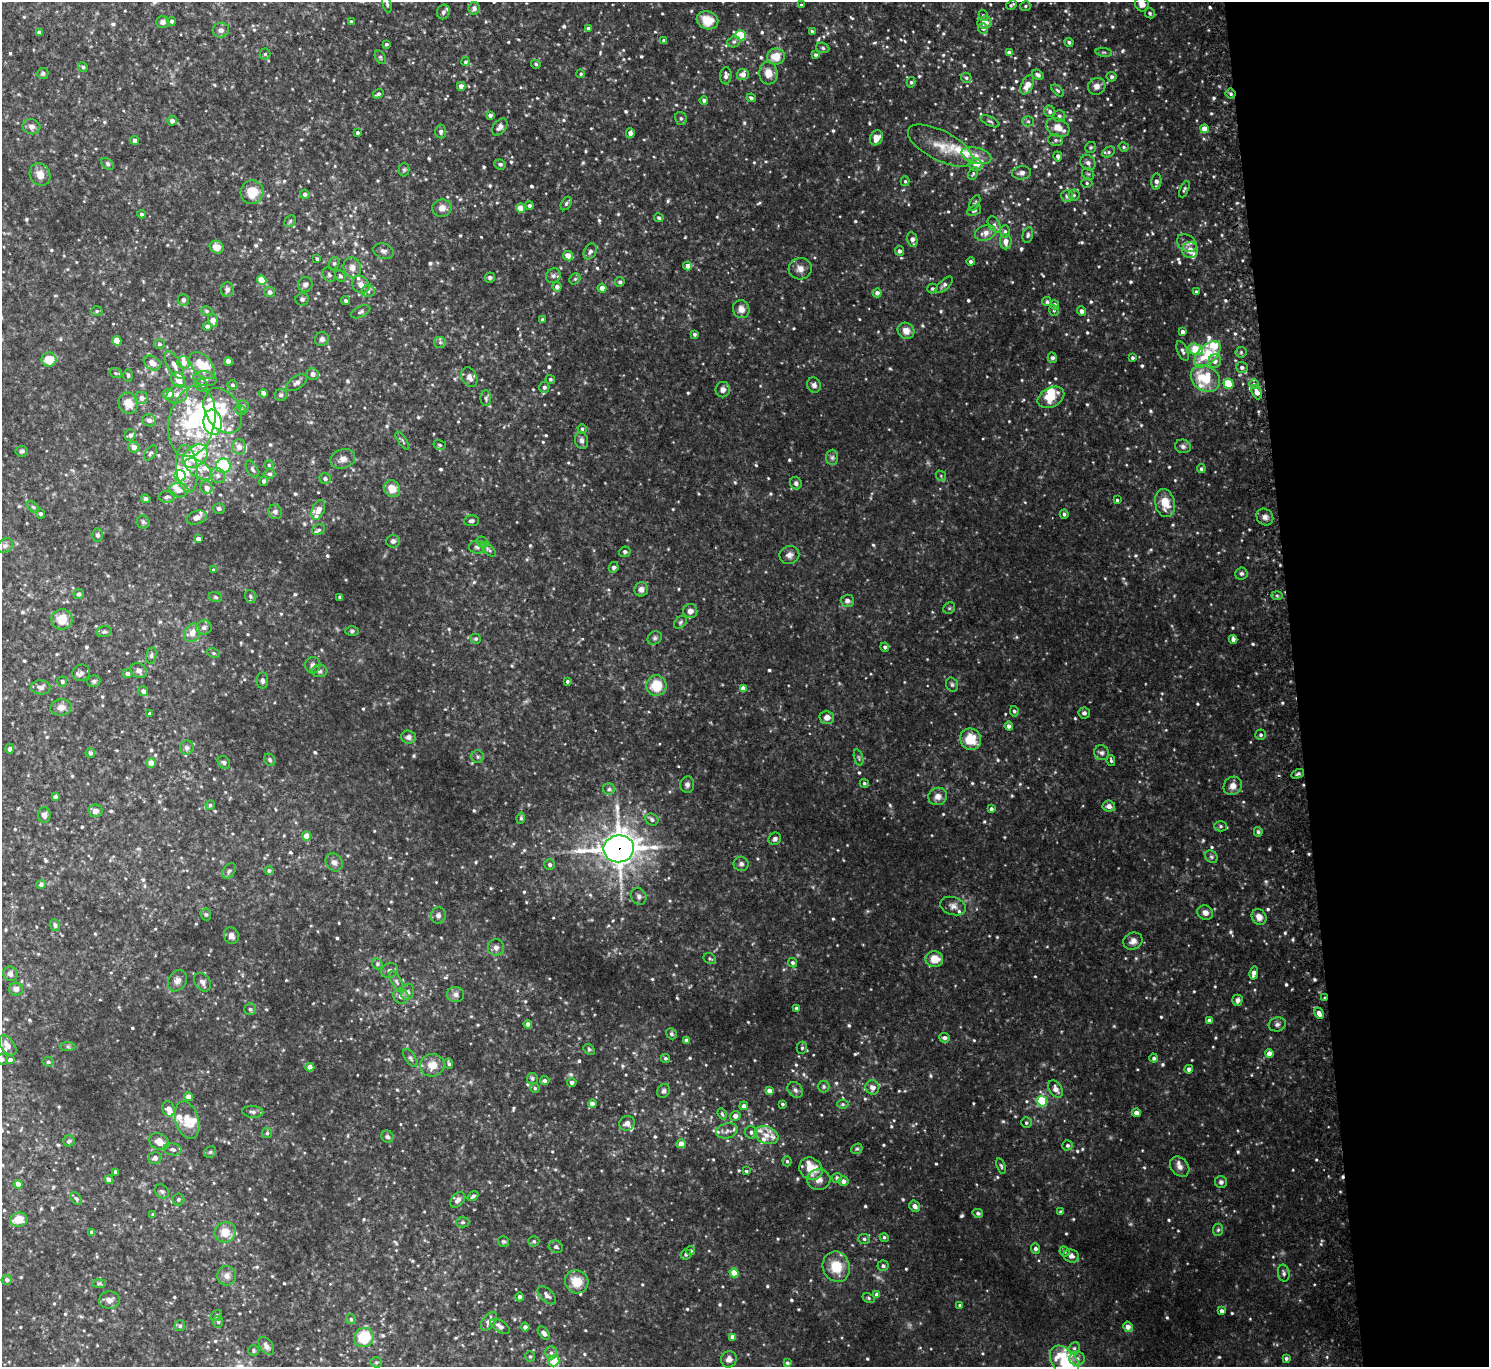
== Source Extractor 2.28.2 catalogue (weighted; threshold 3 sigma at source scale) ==
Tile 6 of 3 x 3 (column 3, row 2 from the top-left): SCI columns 3000-4486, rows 1499-2863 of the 4513 x 4444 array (HDU 1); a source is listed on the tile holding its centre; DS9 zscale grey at full resolution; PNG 1491 x 1369 px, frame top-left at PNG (2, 2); each listed source drawn as its Kron ellipse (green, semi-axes under 4 px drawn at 4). Shown black and unused: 13% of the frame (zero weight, under 2 of 3 exposures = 3% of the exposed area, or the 3 px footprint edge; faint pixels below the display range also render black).
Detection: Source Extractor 2.28.2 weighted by HDU 2 'WHT'; one run over the whole footprint, this tile lists its part. Background 0.0943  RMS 0.013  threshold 0.0567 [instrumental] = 3 sigma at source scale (4.5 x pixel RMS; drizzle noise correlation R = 1.50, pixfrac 1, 0.05/0.05 arcsec/px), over >= 5 px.
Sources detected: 926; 4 too faint to see at this stretch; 3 inside a brighter object's white glare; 2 cosmic-ray / hot-pixel residue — neither listed nor drawn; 49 inside a brighter listed object's ellipse — not listed separately; of the other 868, all 500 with FLUX_AUTO >= 1.94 (the completeness limit of this list) listed and drawn (368 fainter detections not listed), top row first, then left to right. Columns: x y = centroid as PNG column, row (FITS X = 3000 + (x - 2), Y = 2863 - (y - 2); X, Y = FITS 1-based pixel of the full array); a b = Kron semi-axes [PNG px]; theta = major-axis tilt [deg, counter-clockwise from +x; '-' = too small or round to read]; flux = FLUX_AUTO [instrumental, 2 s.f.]
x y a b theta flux
387 4 9 4 -77 2.3
1142 4 7 6 - 7.9
801 5 4 4 - 1.9
1011 5 6 3 29 2.1
1025 6 5 4 - 2.1
474 8 6 6 - 4.3
443 12 7 6 - 4.1
1150 13 5 4 - 2.5
983 15 5 4 - 2
707 20 11 9 -18 22
172 21 4 4 - 3
163 22 6 5 - 4.1
351 22 4 3 - 2.7
984 23 7 6 - 9.9
588 28 4 4 - 2.4
983 28 5 5 - 3.7
221 30 8 7 - 5.1
812 31 3 3 - 2
39 33 4 4 - 4.8
741 35 5 5 - 45
664 41 4 3 - 3.9
734 42 7 5 20 3.1
1069 42 4 4 - 2.7
386 44 3 3 - 2.3
823 48 6 5 - 2.4
1009 52 4 4 - 4.4
1104 52 8 4 -8 2.1
265 54 5 5 - 2.3
816 55 4 4 - 3
380 57 7 5 -61 2.2
776 57 9 8 - 19
465 62 4 4 - 2.1
536 64 5 4 - 2.1
83 67 5 4 - 2.4
43 73 5 5 - 2.5
768 73 11 9 -86 14
581 74 4 4 - 2.2
743 74 6 5 - 8.6
1038 75 6 4 -32 4.8
726 76 8 5 85 5
1111 77 5 4 - 2.7
966 78 5 5 - 2.4
911 82 5 4 - 2.4
1027 85 10 6 64 15
461 86 4 4 - 7.3
1097 86 9 8 - 6.6
1058 90 8 4 -41 2.1
378 94 6 4 33 2.7
1231 94 5 5 - 2.4
751 98 4 4 - 3.1
704 100 4 4 - 3.4
1050 111 6 5 - 3.6
490 115 4 4 - 3.8
1059 116 6 6 - 3
681 118 6 6 - 3
172 121 4 4 - 5.1
990 121 10 5 -25 2.6
1028 121 5 5 - 2.3
31 127 9 7 -14 4.9
500 127 9 6 52 5.4
1058 128 12 9 -27 12
1204 129 4 4 - 17
441 132 7 5 -85 3.1
357 133 4 3 - 2.5
630 133 5 4 - 5.1
876 138 8 6 66 11
135 140 4 4 - 5.7
1055 140 7 6 - 3.3
940 146 36 15 -27 29
1091 147 6 5 - 2.4
1124 147 5 4 - 2
1109 152 7 5 27 2.6
976 155 15 8 -15 10
1058 156 5 3 - 3.6
1088 163 8 7 - 5.3
108 164 7 5 -42 2.4
500 164 6 5 - 2.4
976 165 7 6 - 7.8
404 170 6 5 - 2.3
973 173 7 4 63 2.2
1022 173 9 6 6 5.1
1088 174 6 5 - 2.4
40 175 12 10 -60 10
905 181 5 4 - 1.9
1156 182 8 5 84 4.4
1087 183 5 5 - 2.4
1184 189 9 3 66 2.1
252 192 12 11 - 24
305 194 5 4 - 3.6
1074 195 6 5 - 2.3
1067 196 6 6 - 5
566 203 7 5 59 2.5
975 203 9 4 62 2.2
529 205 4 4 - 2.6
442 208 9 8 - 9
520 208 4 4 - 19
974 210 7 5 23 2.6
141 214 4 4 - 2.6
659 218 5 4 - 2
290 221 6 5 - 2
994 224 9 5 -58 3.7
1005 231 6 5 - 2.6
985 233 11 7 19 9.6
1028 235 8 5 77 2.7
912 240 8 5 -77 5.1
1006 242 8 6 -86 8.8
1187 243 11 8 -35 6
217 247 7 6 - 12
1190 250 8 7 - 12
383 251 10 7 -16 4.4
590 251 8 6 60 4.4
899 251 5 4 - 4
568 256 5 4 - 13
317 259 4 3 - 2
971 262 4 4 - 3.6
334 263 6 5 - 2.3
688 266 4 4 - 7.4
352 268 10 9 - 7.8
800 269 11 10 - 7.9
329 275 7 6 - 2.7
340 276 6 4 -51 2.4
553 276 8 7 - 3.9
490 278 5 5 - 2.9
575 279 6 5 - 2
262 280 5 4 - 28
620 282 5 4 - 3.3
305 284 7 7 - 4.3
361 285 9 8 - 7
944 285 10 5 42 4
557 287 5 4 - 5.3
602 288 4 4 - 8.8
227 289 7 6 - 4.6
932 289 5 4 - 2.2
368 291 6 6 - 3.6
270 292 5 5 - 5.7
1196 292 4 3 - 3.4
877 293 4 4 - 5.4
302 299 6 6 - 3.1
183 300 6 5 - 4
346 301 4 3 - 2.7
1047 302 5 4 - 2.5
1055 305 4 4 - 4
741 309 9 8 - 8
1054 310 6 4 -70 2.1
97 311 6 5 - 2.2
207 311 6 4 -16 2.1
1082 311 4 4 - 6.1
361 312 10 5 25 3.4
213 320 7 5 -76 11
542 320 4 4 - 2.3
207 327 4 4 - 4.8
906 331 9 8 - 10
1182 332 4 4 - 4.9
694 334 4 4 - 2.8
322 339 7 7 - 4.2
117 341 5 4 - 24
440 342 6 5 - 2.5
159 344 5 5 - 2.4
1196 349 7 5 -14 32
1183 351 11 5 -68 3.5
1241 352 5 5 - 2.2
1208 354 16 9 45 46
1052 358 5 4 - 3.5
1132 358 3 3 - 2.4
49 360 7 7 - 20
228 361 4 4 - 16
1215 361 6 6 - 5.8
152 363 9 6 -33 12
184 363 6 6 - 7.8
174 365 15 6 -61 7.5
202 365 16 9 -49 37
1242 367 6 5 - 4.9
116 373 6 5 - 2.1
313 374 6 6 - 4.4
128 375 6 4 -88 2.2
469 377 10 7 -65 7.1
1205 378 15 12 -33 50
205 379 12 7 -10 7.6
550 379 5 4 - 2.1
178 380 8 6 -47 12
297 383 12 6 32 4.9
1228 384 5 5 - 44
1254 384 5 5 - 2.3
201 385 7 6 - 5.1
232 385 5 5 - 2.5
814 385 7 7 - 4.2
544 387 5 5 - 3.6
723 390 7 7 - 6.3
1257 392 8 5 -66 6.8
264 393 4 4 - 9.3
168 394 6 5 - 12
177 394 11 8 27 8.8
281 395 6 6 - 2.7
1051 397 14 9 27 22
142 398 6 6 - 6
486 398 8 5 -89 2.8
128 403 11 9 -66 16
243 406 5 5 - 2.4
241 410 6 4 -16 2.7
223 411 24 17 -59 40
149 420 7 6 - 5.6
192 422 36 23 78 110
213 422 12 9 -81 130
582 429 4 4 - 2.2
130 435 6 5 - 4.1
402 440 10 3 -55 2.3
582 440 8 6 -76 4.5
440 445 6 4 -16 2.1
1183 446 8 6 -17 4.2
134 447 6 5 - 7.6
239 447 7 7 - 7.1
22 451 6 5 - 2.5
151 453 8 5 51 3
195 456 14 10 42 78
832 457 7 6 - 3.1
343 459 13 9 18 8.3
269 465 4 4 - 2
223 466 7 7 - 85
187 469 24 10 -84 33
199 469 15 8 -33 10
252 469 9 5 -60 3.3
1201 469 4 4 - 2.6
270 474 6 4 -3 2.6
180 476 5 5 - 130
218 476 8 7 - 5.2
941 476 6 4 -49 2
325 479 5 5 - 3.9
264 481 5 4 - 3.3
796 483 6 6 - 3.5
206 488 6 6 - 6.4
392 489 9 8 - 17
179 490 10 7 -5 8.9
167 497 8 5 7 3.2
146 499 4 4 - 4.6
1117 500 3 3 - 2
1165 503 14 9 -79 23
33 507 7 4 -44 2
219 509 6 5 - 2.9
318 510 10 6 66 10
275 512 7 6 - 4.3
40 514 5 4 - 2.9
1064 514 5 4 - 2.8
197 517 10 6 21 7.5
1265 517 9 7 -44 5.5
471 521 7 5 6 3.4
143 522 6 6 - 2.6
319 530 7 5 28 2.5
97 535 6 5 - 3.1
198 539 4 3 - 4.7
393 541 7 6 - 4.4
482 542 6 5 - 2.2
5 546 8 6 40 4.1
477 547 8 6 -3 3.5
488 550 9 4 -41 2.6
625 552 5 5 - 3.5
789 555 10 9 - 6.1
614 567 5 4 - 3.4
214 570 4 3 - 2.1
1241 573 6 6 - 2.9
641 589 7 6 - 5.6
79 594 5 5 - 2.4
1277 595 6 4 -2 2.1
251 596 6 5 - 2.3
215 597 6 5 - 2.2
340 597 3 3 - 2.8
847 601 6 6 - 4.5
949 608 6 5 - 2
690 611 7 7 - 7.1
62 619 10 10 - 21
680 622 7 5 42 2.4
204 627 8 7 - 4.2
352 631 6 5 - 2.4
104 632 8 5 15 2.5
192 633 9 7 66 11
655 638 7 6 - 2.9
476 639 5 5 - 2.1
1233 639 4 4 - 5
885 647 4 4 - 3.3
213 653 6 4 -27 2.1
151 655 8 5 74 2.6
313 665 8 7 - 5.3
139 671 8 7 - 5.8
320 671 8 6 -1 3.4
81 673 9 8 - 4.8
128 674 5 4 - 4.7
94 681 7 5 16 3
262 681 8 5 -87 3.6
567 681 3 3 - 2.3
62 682 5 5 - 2.2
952 685 7 5 -74 2.6
656 686 10 10 - 31
41 687 10 7 -2 5.7
743 688 4 4 - 11
143 691 5 4 - 4.4
61 707 10 8 8 8.8
1014 711 5 4 - 2.2
1084 713 6 5 - 3.4
149 714 3 3 - 2
827 717 7 6 - 7.4
1009 726 4 4 - 5.8
1261 735 5 5 - 2.8
408 737 7 6 - 5.2
971 739 11 10 - 29
187 748 7 7 - 3.8
10 749 5 4 - 3
90 753 5 5 - 3.1
1102 753 8 7 - 3.6
478 757 6 6 - 2.5
859 758 8 3 -71 2
270 760 6 5 - 2.3
1111 760 6 3 -78 2.3
224 762 7 5 -51 2.6
151 763 4 4 - 13
1298 774 7 4 27 2.3
864 783 4 4 - 2
687 785 8 7 - 4
1233 786 9 8 - 9.2
609 789 6 5 - 2.7
938 796 9 8 - 7.6
55 797 4 3 - 2.7
210 805 5 4 - 2.4
1109 806 6 5 - 5.9
991 809 4 3 - 3.2
95 811 7 6 - 5.7
44 815 7 6 - 5.4
521 818 5 4 - 2.4
652 819 7 5 -34 3.1
1221 826 6 5 - 2.4
1258 832 5 4 - 2
306 836 4 4 - 16
775 839 6 6 - 3.4
619 849 15 13 8 1800
1211 857 7 5 -44 2.5
334 862 10 8 -52 5.7
741 864 7 7 - 4.2
550 865 5 5 - 3.8
229 871 8 5 51 3.4
269 871 4 4 - 3
41 884 5 4 - 2.3
639 896 9 7 -66 4.9
953 906 13 9 -18 6.9
1205 913 8 7 - 6.9
206 914 6 5 - 2.1
438 915 8 7 - 4.4
1259 917 8 7 - 8
55 925 6 5 - 2.8
231 936 8 7 - 5.9
1133 941 10 8 25 6.7
496 947 8 8 - 5.5
710 958 6 5 - 2
934 959 9 8 - 19
792 963 5 4 - 2.4
377 964 6 5 - 2.2
390 970 8 7 - 4.1
1254 973 6 4 77 7
10 974 7 7 - 5.2
177 981 11 8 59 6.6
202 982 10 7 -53 5.4
397 982 12 5 -61 4.2
16 989 7 6 - 6
408 992 8 6 69 5
455 994 8 7 - 5.6
401 996 8 7 - 6.1
1324 998 3 3 - 2.4
1237 1000 5 5 - 4.3
796 1008 4 3 - 2
250 1009 6 5 - 3
1319 1013 6 4 -63 7.7
1209 1020 4 4 - 6.5
528 1024 4 4 - 6.7
1277 1024 8 7 - 4
671 1034 6 5 - 2.1
945 1038 5 5 - 4.6
687 1040 4 4 - 6.5
8 1045 11 6 -52 6.2
68 1046 8 4 -2 2.3
802 1048 6 5 - 2.7
589 1049 6 4 -45 2.1
1269 1054 4 4 - 12
410 1058 10 5 -56 3.2
665 1058 4 4 - 2.5
1154 1058 4 4 - 3
2 1059 6 5 - 3.3
10 1060 4 3 - 3.4
48 1062 5 5 - 3.4
449 1064 5 4 - 2.6
432 1065 12 11 - 16
310 1067 4 4 - 9.2
1189 1069 4 4 - 4.6
532 1079 6 5 - 2.5
545 1081 5 4 - 3.6
572 1082 5 4 - 3.5
824 1086 6 6 - 2.7
872 1087 7 7 - 7.1
535 1088 5 4 - 2.1
1056 1089 9 6 -57 7.5
795 1090 9 6 -52 4.6
664 1091 7 6 - 3
769 1091 4 4 - 8.5
189 1097 4 4 - 12
1042 1101 5 5 - 89
592 1104 4 4 - 9.4
782 1104 3 3 - 2
843 1104 6 4 0 2.1
744 1106 4 4 - 4.5
169 1109 8 6 -68 12
253 1112 10 6 -5 4.4
1137 1113 4 4 - 8.5
722 1114 6 3 -69 2
735 1116 5 5 - 6.5
187 1120 19 11 -73 22
627 1123 8 7 - 5.6
1026 1123 5 5 - 2.8
727 1131 11 7 14 5.8
751 1132 6 6 - 3.6
267 1133 5 5 - 2.2
766 1135 12 8 -20 11
387 1137 6 5 - 3.2
69 1141 5 5 - 2.4
159 1141 10 8 -28 12
681 1144 4 4 - 9.8
1067 1145 5 5 - 2.7
173 1149 9 6 -8 4.3
857 1149 6 5 - 1.9
210 1152 6 5 - 2.2
155 1158 6 6 - 4.6
787 1161 5 4 - 2.1
1001 1166 8 4 -71 2.2
1180 1167 11 8 -48 7.1
811 1169 12 10 -34 22
746 1171 4 3 - 2.1
116 1172 4 4 - 5.5
837 1178 5 5 - 3.8
109 1180 4 4 - 8
819 1180 12 10 -1 8
844 1181 5 4 - 5.7
1221 1182 6 6 - 3.2
18 1184 4 4 - 8.9
162 1191 8 6 -42 2.8
473 1196 6 4 38 2.9
76 1199 7 5 -49 2.5
178 1200 6 6 - 2.6
458 1200 9 6 47 5.7
915 1206 6 5 - 5.9
1061 1212 4 4 - 3.7
978 1213 5 4 - 2.7
153 1215 4 4 - 2.4
19 1219 8 7 - 15
463 1222 7 5 -1 2.4
1218 1230 6 5 - 2.1
225 1232 11 10 - 17
92 1233 4 4 - 6.2
884 1237 4 4 - 2.2
864 1239 6 5 - 2.4
503 1241 6 5 - 2.1
534 1241 5 5 - 2.2
556 1247 7 6 - 3.1
1035 1249 5 4 - 3.7
691 1251 4 4 - 2.3
1064 1251 5 4 - 2.9
686 1254 5 5 - 2.8
1071 1256 8 6 -17 5.4
883 1266 5 5 - 3.2
836 1267 15 13 -71 29
734 1273 4 4 - 24
1284 1273 8 6 -82 3.5
227 1276 10 9 - 6.9
7 1280 5 5 - 3.8
577 1282 12 11 - 23
99 1284 7 4 2 2.1
877 1294 4 4 - 6.4
547 1295 11 6 -45 5.2
519 1297 4 4 - 3.1
869 1298 6 4 -28 2.1
109 1300 10 8 5 6.5
960 1305 4 4 - 2.3
1221 1311 4 4 - 5.3
216 1315 6 5 - 2.2
351 1319 5 5 - 2.1
489 1321 10 6 53 8.8
218 1322 6 5 - 2.5
180 1326 5 5 - 3
500 1326 11 5 -32 5.5
525 1327 4 4 - 3.7
1128 1327 5 4 - 8.2
544 1333 8 5 -51 5.6
364 1337 10 9 - 46
733 1337 4 4 - 7.3
266 1346 10 6 -56 6.5
1074 1348 6 5 - 2.6
254 1351 5 5 - 2
551 1353 6 5 - 3.8
530 1356 5 4 - 2
1286 1358 4 4 - 2.7
729 1359 8 7 - 5.9
1077 1359 8 7 - 5.3
554 1361 5 5 - 26
376 1362 5 5 - 2
1064 1362 18 12 -51 83
787 1363 4 4 - 2
Overlapping masked pixels (flux is a lower limit): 3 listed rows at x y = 1231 94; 619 849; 1324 998
Isophote crosses this tile's border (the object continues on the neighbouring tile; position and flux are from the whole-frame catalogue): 4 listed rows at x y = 387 4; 1142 4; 2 1059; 1064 1362